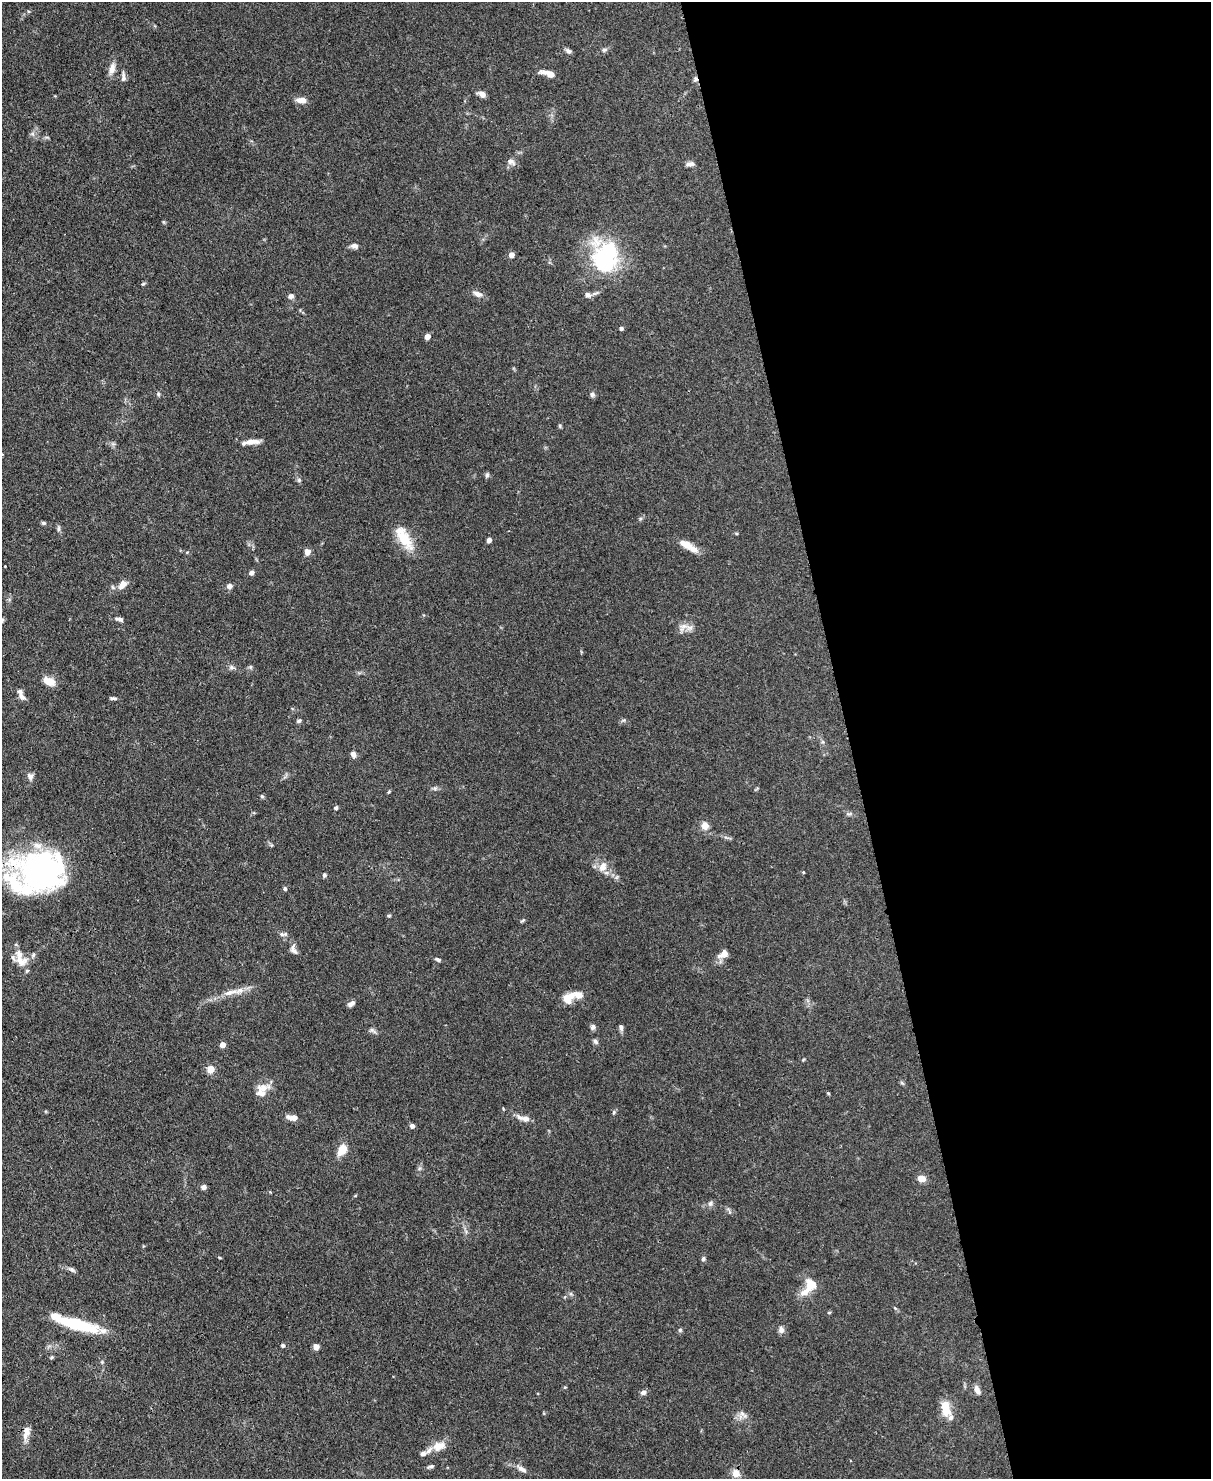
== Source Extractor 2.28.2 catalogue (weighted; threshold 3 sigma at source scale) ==
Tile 8 of 4 x 3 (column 4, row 2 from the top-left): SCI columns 3703-4911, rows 1687-3163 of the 4987 x 4969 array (HDU 1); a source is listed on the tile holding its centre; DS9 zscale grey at full resolution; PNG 1213 x 1481 px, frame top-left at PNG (2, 2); no overlay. Shown black and unused: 30% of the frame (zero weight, under 3 of 4 exposures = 9% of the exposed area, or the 3 px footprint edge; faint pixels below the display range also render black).
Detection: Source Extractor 2.28.2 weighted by HDU 2 'WHT'; one run over the whole footprint, this tile lists its part. Background 0.072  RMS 0.0041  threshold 0.0183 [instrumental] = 3 sigma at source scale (4.5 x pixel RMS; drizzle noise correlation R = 1.50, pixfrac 1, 0.05/0.05 arcsec/px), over >= 5 px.
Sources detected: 118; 15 inside a brighter listed object's ellipse — not listed separately; the other 103 listed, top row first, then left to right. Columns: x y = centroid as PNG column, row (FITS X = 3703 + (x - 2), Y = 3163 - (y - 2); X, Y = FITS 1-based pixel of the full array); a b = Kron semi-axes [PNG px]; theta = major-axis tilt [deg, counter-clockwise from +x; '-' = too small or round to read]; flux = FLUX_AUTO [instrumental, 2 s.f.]
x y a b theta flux
604 50 7 5 14 0.92
568 51 8 6 -47 1.1
112 69 16 8 78 2.9
548 74 16 6 -16 3.8
123 77 14 5 -90 1.4
695 79 8 6 77 0.96
482 94 9 6 -27 2
301 100 13 7 -1 2.8
511 161 11 8 -27 1.8
690 164 10 5 4 1.6
354 246 9 6 -7 1.4
511 254 4 4 - 3.8
606 257 39 30 71 38
143 284 6 3 19 0.47
478 294 10 6 -22 2.2
588 295 9 6 -23 1.6
291 296 7 6 - 1.3
621 328 4 4 - 1
427 336 4 4 - 4.2
158 394 6 5 - 0.66
592 394 7 6 - 1.1
560 426 6 4 -89 0.5
252 442 19 6 4 3.3
487 475 7 5 86 0.77
299 480 6 5 - 0.75
43 523 6 5 - 0.68
58 529 7 5 85 0.81
404 539 31 14 -58 10
489 540 4 4 - 2.5
688 546 24 7 -32 5.3
307 552 8 7 - 1.9
5 566 2 2 - 0.32
251 573 6 5 - 1.1
122 585 12 8 48 3.2
229 586 7 6 - 1.4
120 619 10 5 -13 1.2
689 628 11 7 -1 2.4
231 667 6 6 - 0.95
250 667 6 5 - 0.63
49 681 16 10 -26 3.8
22 697 11 6 -42 1.8
113 698 8 4 -3 0.8
299 721 6 4 30 0.81
823 742 6 4 -71 0.65
353 754 7 6 - 1.7
30 776 9 8 - 1.5
435 788 6 5 - 0.82
389 792 5 4 - 0.42
262 796 5 5 - 0.63
336 808 5 5 - 0.65
849 814 8 4 8 0.75
705 826 11 10 - 2.7
603 867 13 9 64 3.6
43 871 53 40 -10 89
324 875 6 4 81 0.78
285 889 5 5 - 0.67
389 915 5 3 - 0.48
523 920 7 4 31 0.5
282 934 10 5 -18 1.1
294 951 12 6 -36 1.6
723 954 15 9 33 3.1
438 960 7 5 -19 0.81
21 961 17 14 -19 5.3
230 992 24 7 14 4.8
578 995 12 9 -15 3
566 999 12 8 -70 3.5
351 1004 10 6 33 1.4
593 1027 7 6 - 1.3
621 1027 8 5 -79 1.1
373 1030 12 4 -38 0.94
595 1041 8 5 -52 0.92
222 1045 4 4 - 4
803 1060 5 3 - 0.37
210 1069 5 4 - 9.8
262 1088 21 10 9 4
828 1093 5 3 - 0.36
614 1112 5 5 - 0.6
293 1118 11 6 -6 3.2
526 1118 10 7 -10 2.2
412 1126 5 5 - 1.1
342 1149 11 7 63 6.5
420 1168 6 4 70 0.74
921 1178 8 6 -10 3.6
204 1187 6 5 - 1.4
710 1203 7 7 - 1.2
703 1259 6 5 - 0.78
72 1269 10 5 -28 1.2
811 1285 14 12 -54 6
829 1312 5 3 - 0.38
77 1324 42 11 -14 23
680 1330 5 5 - 0.67
781 1330 9 7 -85 1.5
283 1345 5 5 - 0.81
316 1347 6 5 - 2.1
977 1390 11 6 -66 1.8
643 1392 8 6 22 1.2
945 1408 19 10 -80 7.5
742 1413 10 6 -62 1.7
25 1435 13 8 71 2.9
439 1446 18 11 21 4.7
431 1466 8 4 15 0.87
522 1469 13 6 -30 2
736 1473 9 8 - 3.4
Overlapping masked pixels (flux is a lower limit): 2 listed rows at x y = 695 79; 43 871